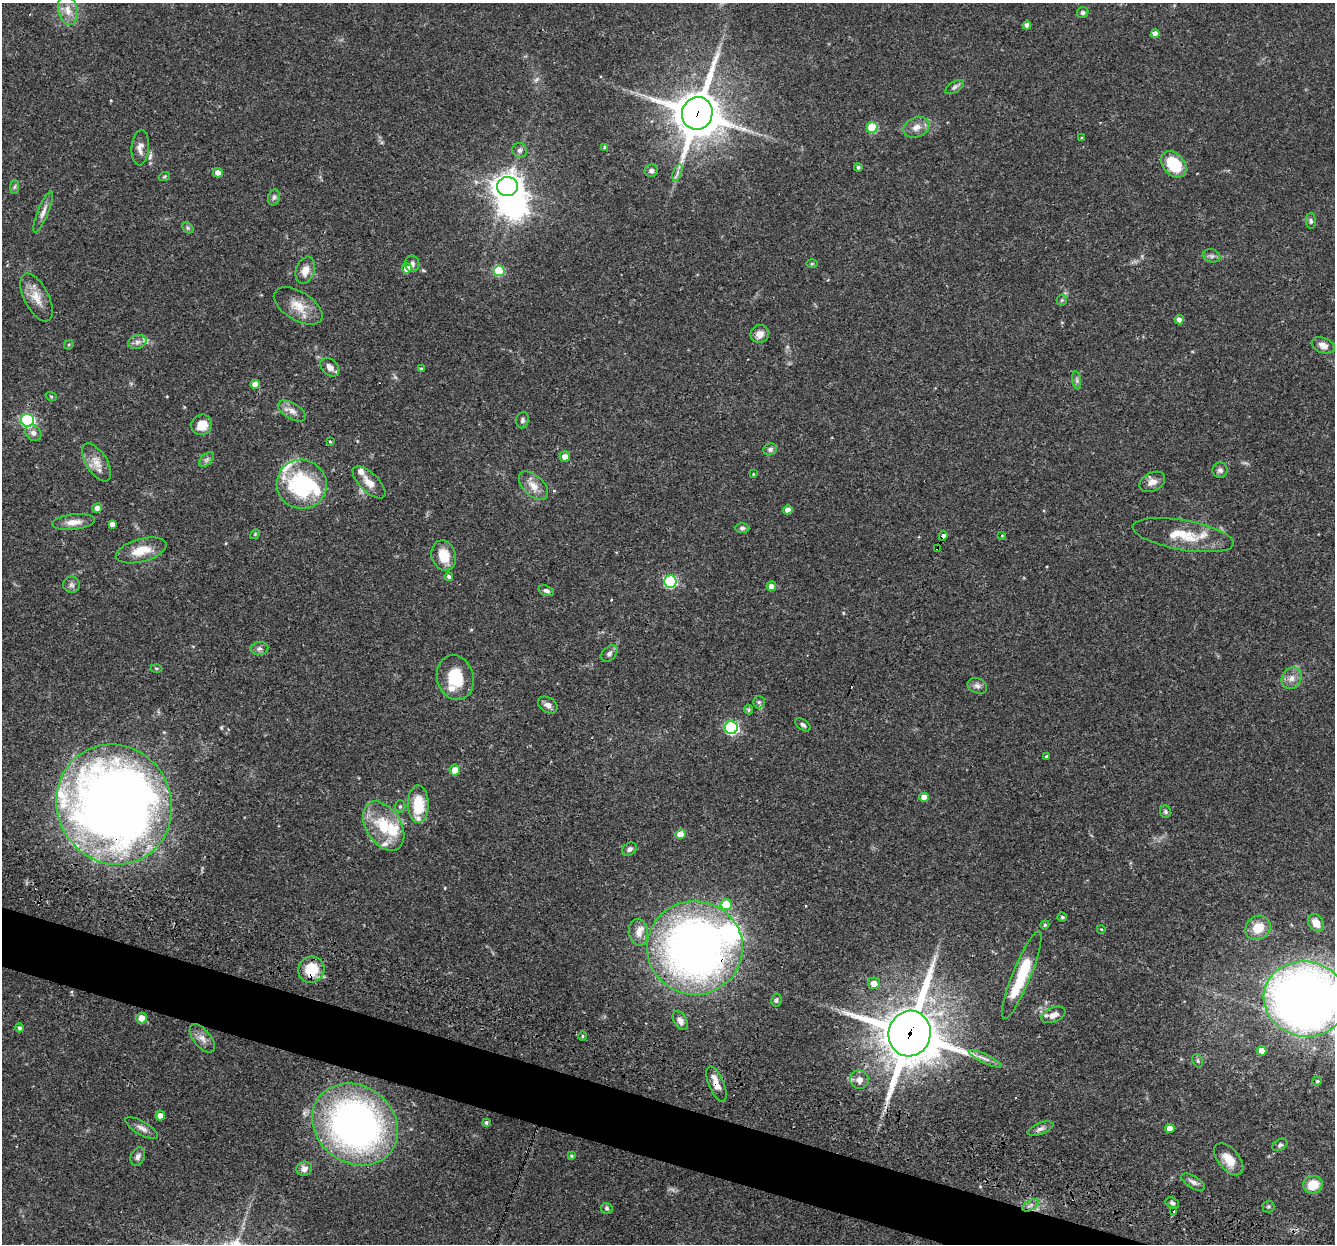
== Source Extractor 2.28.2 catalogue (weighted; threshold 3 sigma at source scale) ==
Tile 6 of 4 x 4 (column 2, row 2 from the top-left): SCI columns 1335-2667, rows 2740-3981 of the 5355 x 5411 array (HDU 1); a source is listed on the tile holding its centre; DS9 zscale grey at full resolution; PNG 1337 x 1246 px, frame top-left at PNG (2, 3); each listed source drawn as its Kron ellipse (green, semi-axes under 4 px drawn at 4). Shown black and unused: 4% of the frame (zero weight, under 3 of 4 exposures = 3% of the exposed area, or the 3 px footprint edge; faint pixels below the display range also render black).
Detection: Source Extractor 2.28.2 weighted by HDU 2 'WHT'; one run over the whole footprint, this tile lists its part. Background 0.0577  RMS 0.0033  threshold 0.015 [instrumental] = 3 sigma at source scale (4.5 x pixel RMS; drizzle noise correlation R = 1.50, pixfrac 1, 0.05/0.05 arcsec/px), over >= 5 px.
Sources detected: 157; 2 inside a brighter object's white glare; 2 cosmic-ray / hot-pixel residue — neither listed nor drawn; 12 inside a brighter listed object's ellipse — not listed separately; the other 141 listed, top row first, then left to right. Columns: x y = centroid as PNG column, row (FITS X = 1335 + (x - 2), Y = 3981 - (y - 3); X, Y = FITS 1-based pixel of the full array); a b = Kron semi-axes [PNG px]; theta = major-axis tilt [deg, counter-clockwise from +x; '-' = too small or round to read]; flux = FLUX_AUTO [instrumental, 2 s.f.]
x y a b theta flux
68 10 15 9 -77 3.8
1083 13 6 5 - 0.75
1027 25 4 4 - 1.8
1155 34 4 4 - 1.8
955 87 10 5 32 0.92
697 113 16 15 - 1300
872 127 5 5 - 14
916 127 13 9 20 2.7
1082 138 4 3 - 0.38
605 147 4 4 - 0.81
140 148 18 8 85 2.3
520 150 7 7 - 1
1174 164 15 10 -49 13
858 167 4 4 - 0.57
651 171 6 6 - 0.99
218 173 5 4 - 2.3
677 173 9 4 71 1
164 177 6 4 19 0.43
14 187 7 4 88 0.63
507 187 10 9 - 340
274 197 8 6 74 0.87
43 212 22 5 68 2.1
1311 221 8 5 -89 0.7
188 228 6 4 -45 0.54
1212 256 9 6 -14 0.92
412 264 8 7 - 1
812 264 5 3 - 0.38
407 268 5 5 - 3.7
305 270 14 9 72 3.4
499 271 5 5 - 18
36 297 26 12 -62 5.1
1062 300 5 5 - 0.54
298 306 27 14 -31 6.2
1179 320 5 4 - 1.5
760 334 9 8 - 2.6
137 342 9 6 15 1.4
69 345 5 4 - 0.37
1323 345 12 7 -22 2.2
330 367 11 7 -44 2
421 369 4 3 - 0.43
1077 380 9 4 -82 0.81
255 384 5 4 - 2.5
51 396 6 3 -19 0.38
292 411 16 8 -30 2.3
28 420 6 6 - 53
522 420 8 6 79 0.85
202 425 10 10 - 4.8
33 433 9 7 -46 1.5
330 442 3 3 - 0.31
770 449 7 6 - 0.91
565 456 5 5 - 2.2
207 460 9 5 45 0.94
97 462 21 10 -58 3.9
1220 470 8 7 - 1.2
753 474 3 3 - 0.25
369 482 21 9 -44 3.7
1152 482 14 9 27 2.4
302 484 25 24 - 34
533 486 18 10 -43 3.7
97 508 5 5 - 1.6
788 510 5 4 - 2
74 522 21 8 6 3.3
112 524 4 4 - 1.6
742 528 7 4 0 0.69
255 534 6 3 45 0.36
1002 535 4 3 - 0.29
1183 535 51 15 -10 11
943 536 5 4 - 5.5
938 549 4 3 - 5.8
141 550 26 11 15 6.4
444 555 15 12 -71 6.3
449 577 4 4 - 0.96
670 582 6 6 - 35
71 585 8 8 - 1.1
771 586 5 4 - 1.9
546 591 8 5 -17 1.1
259 648 9 6 10 1
609 653 10 6 48 1.2
156 668 6 3 -1 0.37
455 678 23 18 -75 11
1291 678 11 9 61 2.3
977 686 10 7 -21 1.3
759 702 6 6 - 0.7
548 705 10 7 -33 1.6
749 709 5 4 - 0.6
803 725 9 5 -36 0.85
731 728 6 6 - 52
1046 756 3 3 - 0.61
455 770 5 5 - 2.9
924 797 5 4 - 2.8
114 804 61 57 -62 400
418 804 19 10 -89 10
400 806 6 5 - 0.59
1165 812 6 5 - 0.64
384 826 27 17 -58 13
681 834 5 5 - 5.1
629 849 8 6 34 0.95
726 905 5 5 - 9.3
1062 917 4 4 - 0.6
1316 923 9 7 -54 3
1045 925 4 4 - 0.54
1258 928 13 11 40 5.9
1101 929 4 3 - 0.27
639 932 13 9 -80 2.7
695 948 48 47 - 220
311 969 13 13 - 10
1022 975 47 9 68 19
874 983 6 6 - 2.3
1305 999 42 37 -12 300
776 1000 6 5 - 0.63
1053 1015 13 7 24 2.6
141 1018 5 5 - 3.5
680 1021 10 6 -59 1.8
19 1028 4 4 - 0.9
910 1034 23 21 79 1700
583 1036 4 3 - 0.38
202 1038 17 8 -51 2.3
1262 1051 5 4 - 3.3
985 1059 18 4 -26 1.7
1198 1061 7 5 -72 0.56
859 1080 9 9 - 2.4
1317 1081 4 4 - 0.44
716 1084 19 7 -67 3.1
160 1116 5 4 - 2.2
486 1122 4 4 - 0.61
355 1124 45 38 -38 150
142 1128 18 6 -30 1.8
1170 1128 4 4 - 3.2
1041 1129 13 5 21 1.4
1280 1145 8 5 32 0.69
138 1156 9 7 65 1.4
572 1156 4 4 - 0.51
1229 1159 19 10 -50 4.9
304 1169 8 7 - 1.6
1193 1182 13 6 -31 1.5
1313 1185 10 8 18 6.5
1172 1203 7 5 -20 0.77
1031 1205 9 5 31 1.1
1268 1206 6 6 - 0.63
607 1208 6 5 - 0.55
1173 1211 3 3 - 0.66
Overlapping masked pixels (flux is a lower limit): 9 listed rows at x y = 697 113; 943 536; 938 549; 114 804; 695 948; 311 969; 1305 999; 910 1034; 716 1084
Isophote crosses this tile's border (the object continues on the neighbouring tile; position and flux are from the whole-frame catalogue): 2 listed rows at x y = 114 804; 1305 999